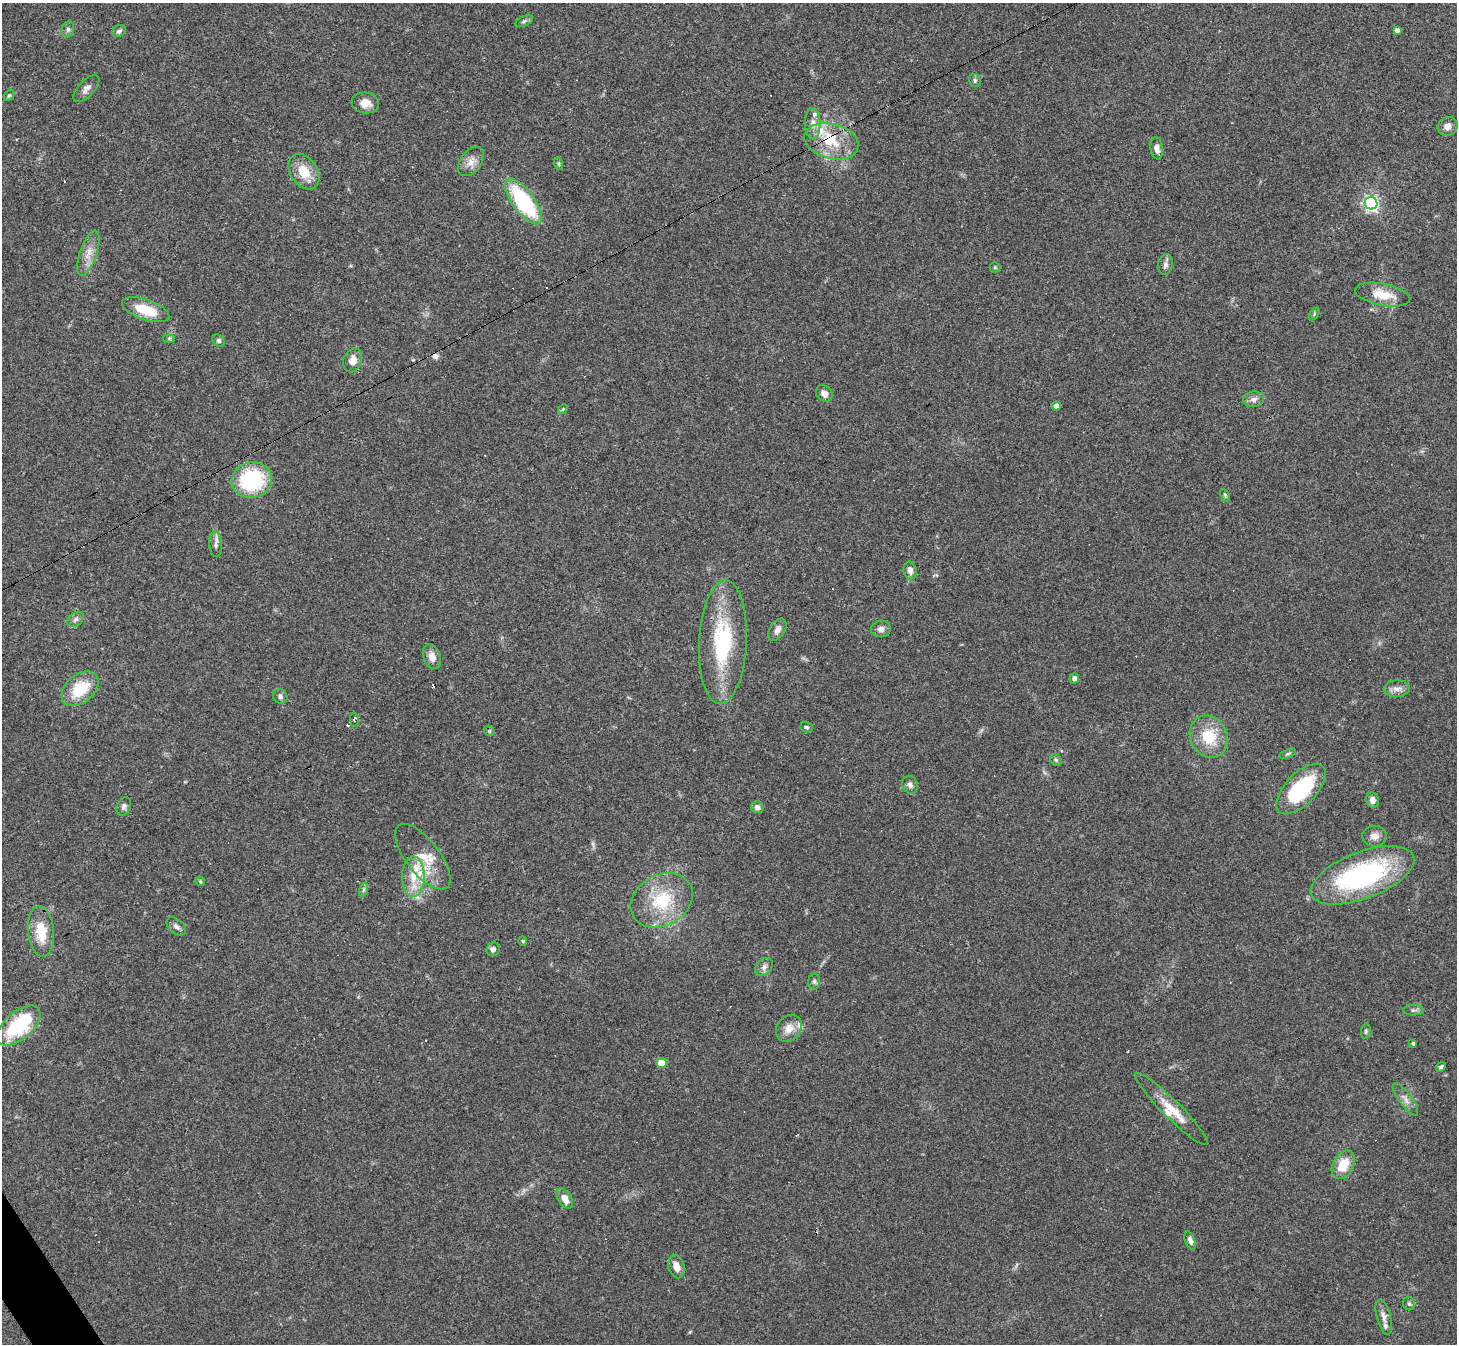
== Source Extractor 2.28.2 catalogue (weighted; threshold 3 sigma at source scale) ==
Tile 7 of 4 x 4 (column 3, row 2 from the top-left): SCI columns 2910-4364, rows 2838-4179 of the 5818 x 5810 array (HDU 1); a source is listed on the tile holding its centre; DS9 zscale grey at full resolution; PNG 1459 x 1346 px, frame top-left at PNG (2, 3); each listed source drawn as its Kron ellipse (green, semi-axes under 4 px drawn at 4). Shown black and unused: <1% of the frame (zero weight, under 3 of 4 exposures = <1% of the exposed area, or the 3 px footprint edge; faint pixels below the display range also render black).
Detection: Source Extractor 2.28.2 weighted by HDU 2 'WHT'; one run over the whole footprint, this tile lists its part. Background 0.0538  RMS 0.0051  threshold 0.0228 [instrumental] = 3 sigma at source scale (4.5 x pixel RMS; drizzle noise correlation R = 1.50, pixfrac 1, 0.05/0.05 arcsec/px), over >= 5 px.
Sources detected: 100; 1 too faint to see at this stretch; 9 cosmic-ray / hot-pixel residue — neither listed nor drawn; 8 inside a brighter listed object's ellipse — not listed separately; the other 82 listed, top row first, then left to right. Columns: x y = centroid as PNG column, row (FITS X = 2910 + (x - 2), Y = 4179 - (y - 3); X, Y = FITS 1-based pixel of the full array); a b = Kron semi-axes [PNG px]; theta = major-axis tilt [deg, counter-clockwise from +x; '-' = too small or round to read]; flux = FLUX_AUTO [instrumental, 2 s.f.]
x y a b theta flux
524 21 9 5 25 1.2
68 29 8 6 76 1.3
1397 30 4 4 - 2.1
119 31 7 5 35 1.3
975 80 6 5 - 1.1
86 88 17 8 46 2.8
9 95 6 4 52 0.77
365 103 13 10 -7 5.5
813 123 15 7 -88 3.7
1448 126 10 9 - 3.2
831 141 27 17 -14 18
1157 148 11 6 -83 3.4
471 161 16 10 53 4.6
559 164 6 4 -72 0.69
304 172 19 13 -56 11
523 202 27 11 -54 48
1371 203 6 6 - 150
88 253 23 8 71 5.9
1165 265 10 7 78 1.9
995 267 5 5 - 0.65
1383 295 28 11 -11 11
146 310 25 10 -19 14
1314 314 7 3 55 0.7
169 338 6 4 0 0.72
219 341 7 5 -44 1.1
353 360 12 9 67 4.7
824 394 9 7 -45 3.2
1254 399 10 7 7 2.5
1056 406 4 4 - 3.8
563 409 5 4 - 0.6
252 480 20 17 13 42
1225 495 7 4 -66 0.75
216 544 13 6 -87 2.2
910 570 9 6 -78 2.5
75 619 9 6 39 1.8
881 629 10 8 7 2.4
777 630 12 7 58 2.6
723 642 62 24 87 49
432 657 13 8 -71 4.2
1074 678 5 4 - 1.7
80 689 21 14 39 17
1397 689 13 8 3 3.3
280 696 7 6 - 1.4
354 720 7 4 -90 1
807 727 6 5 - 0.95
489 731 5 5 - 0.74
1209 737 22 18 -62 17
1288 754 8 4 21 0.84
1056 760 6 5 - 0.83
910 785 9 7 -66 2
1301 789 32 15 46 39
1373 800 8 6 -80 3
124 806 9 7 66 1.7
757 807 6 6 - 2.2
1374 836 12 10 4 3.5
423 857 39 17 -52 14
1363 875 55 23 21 86
413 877 20 11 89 9.2
200 881 5 4 - 0.59
363 890 7 4 71 0.86
662 900 33 25 29 27
176 926 11 7 -42 2
41 931 25 13 -85 14
523 941 4 4 - 0.57
493 949 7 6 - 1.8
764 967 10 7 48 2
814 982 8 6 -89 1.2
1413 1010 10 5 1 1.3
19 1026 26 13 41 36
789 1028 15 11 50 5.1
1366 1031 7 5 81 0.95
1413 1043 3 3 - 0.91
661 1063 5 5 - 11
1441 1067 5 4 - 1.2
1405 1099 19 6 -54 3.4
1171 1109 50 9 -45 11
1343 1165 15 10 61 11
565 1198 11 7 -58 4.8
1190 1240 10 5 -68 2.1
676 1267 12 8 -76 4.3
1409 1304 7 6 - 1.1
1384 1317 18 7 -75 3.1
Overlapping masked pixels (flux is a lower limit): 1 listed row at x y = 831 141